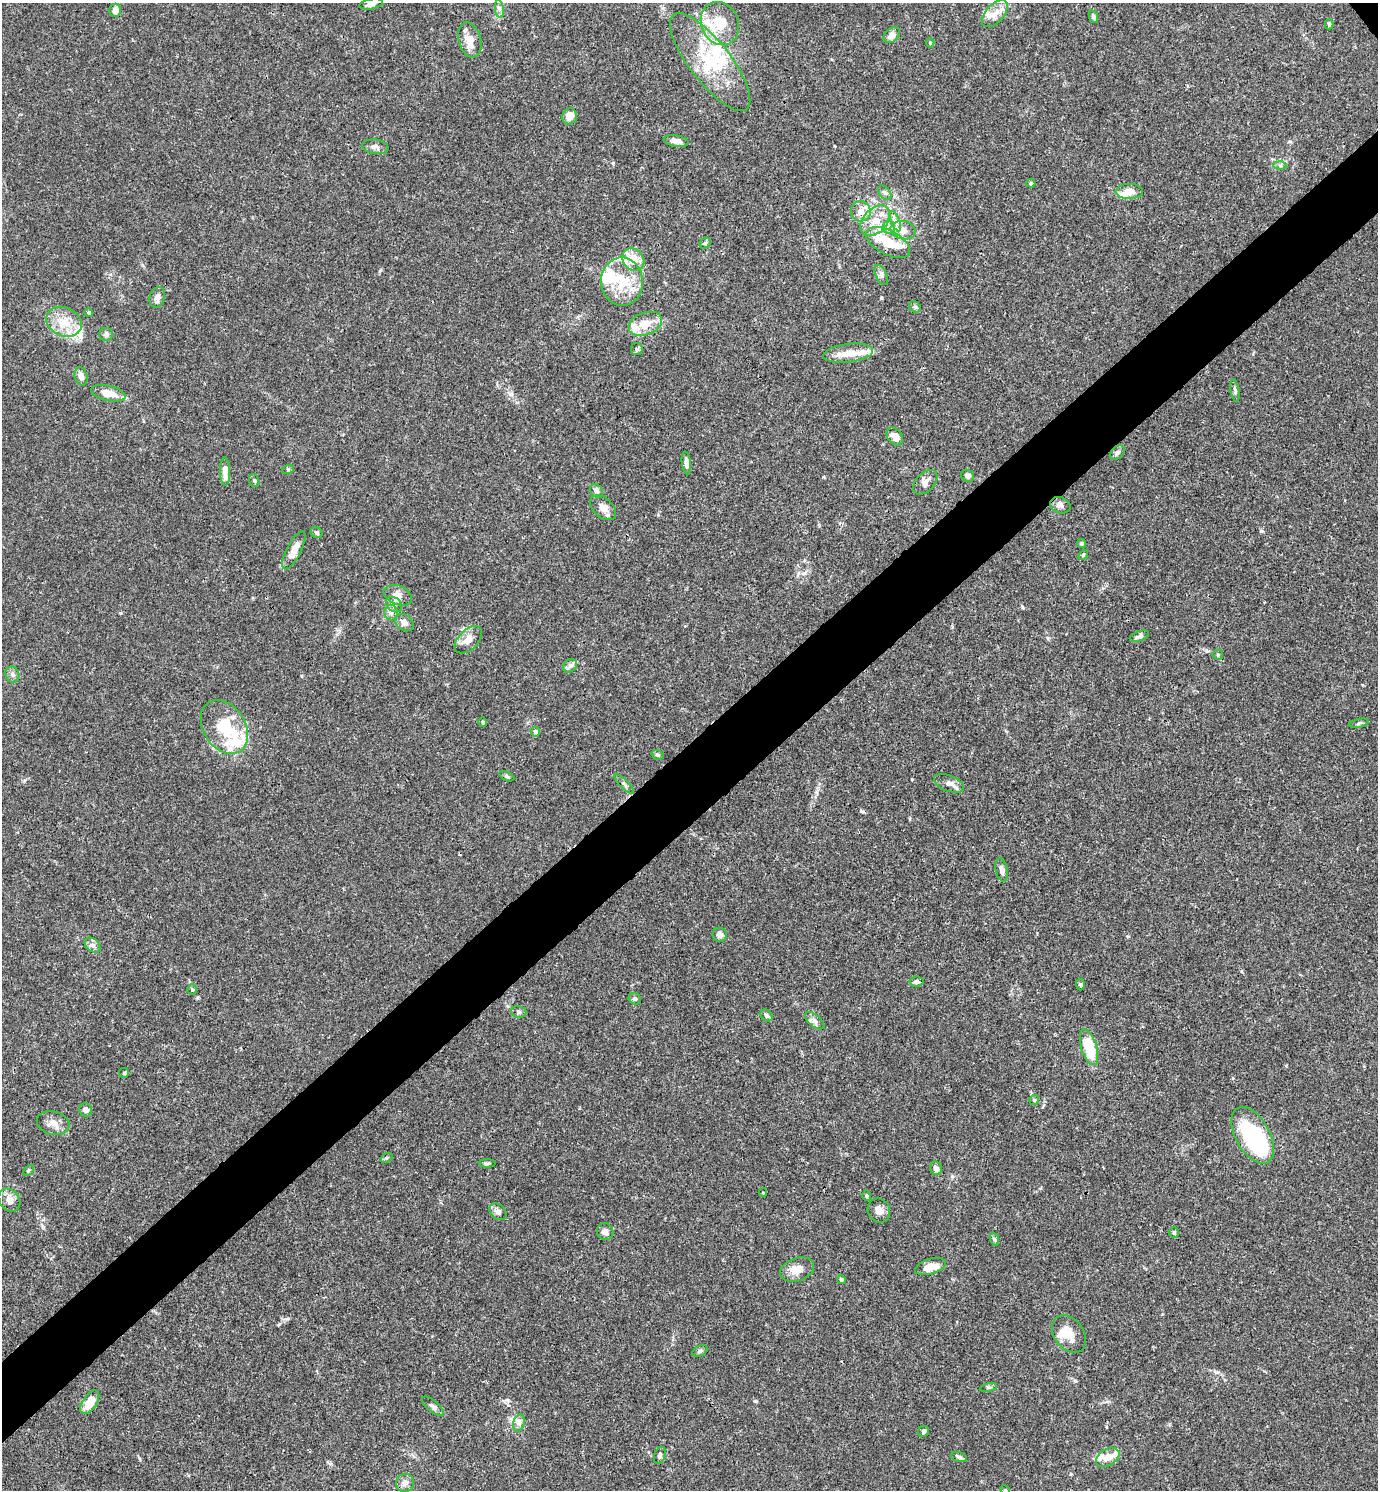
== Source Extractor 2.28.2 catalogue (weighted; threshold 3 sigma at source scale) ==
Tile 7 of 4 x 4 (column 3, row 2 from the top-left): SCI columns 3050-4425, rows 2980-4467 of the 5958 x 5961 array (HDU 1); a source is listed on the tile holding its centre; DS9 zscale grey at full resolution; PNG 1380 x 1492 px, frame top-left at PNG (2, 3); each listed source drawn as its Kron ellipse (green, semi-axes under 4 px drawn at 4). Shown black and unused: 6% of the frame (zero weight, under 3 of 4 exposures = <1% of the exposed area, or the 3 px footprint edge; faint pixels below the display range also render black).
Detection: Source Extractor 2.28.2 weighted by HDU 2 'WHT'; one run over the whole footprint, this tile lists its part. Background 0.016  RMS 0.0021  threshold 0.00952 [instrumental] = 3 sigma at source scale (4.5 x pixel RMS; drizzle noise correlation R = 1.50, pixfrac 1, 0.05/0.05 arcsec/px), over >= 5 px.
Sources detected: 136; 4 inside a brighter object's white glare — neither listed nor drawn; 18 inside a brighter listed object's ellipse — not listed separately; the other 114 listed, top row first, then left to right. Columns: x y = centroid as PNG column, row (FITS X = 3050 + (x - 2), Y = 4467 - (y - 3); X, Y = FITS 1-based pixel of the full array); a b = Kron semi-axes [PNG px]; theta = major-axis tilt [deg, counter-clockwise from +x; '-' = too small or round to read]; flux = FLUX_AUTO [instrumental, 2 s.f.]
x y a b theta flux
371 4 12 5 11 0.71
499 9 9 4 -82 0.59
115 10 6 5 - 0.97
995 14 16 9 47 2.1
1093 17 6 4 -66 0.62
720 23 22 18 -65 6.6
1329 24 5 4 - 0.29
892 35 9 6 41 1.3
470 40 18 11 -74 2.9
930 43 4 4 - 0.27
710 62 60 20 -52 13
570 116 8 7 - 1.8
676 141 13 5 -10 1.4
375 147 13 7 -9 0.93
1280 165 6 4 -1 0.38
1031 183 4 4 - 0.36
1129 191 14 7 0 2.1
885 193 8 5 -50 0.52
861 211 10 10 - 1.8
875 221 18 12 48 3.4
896 221 10 3 -69 0.61
889 227 6 6 - 0.69
903 230 12 9 -11 1.7
888 242 24 12 -27 5.9
705 243 6 5 - 0.33
633 260 12 10 -50 3.5
881 275 11 5 -65 0.67
622 282 24 21 -86 8.2
157 297 10 7 73 1.1
915 307 6 5 - 0.32
89 313 4 4 - 0.38
64 322 18 14 -25 3.9
645 324 17 11 20 3.2
106 334 6 6 - 0.6
637 349 6 6 - 0.39
848 353 25 9 7 3.3
81 376 9 6 -75 1.1
1235 390 11 4 -80 0.48
108 393 17 7 -13 3.2
895 436 10 7 -52 1.6
1117 453 8 6 42 0.63
686 463 11 4 -83 0.87
288 469 6 4 18 0.27
225 471 14 5 -88 2.1
968 476 7 5 -32 0.69
254 481 7 5 -70 0.37
925 482 14 9 46 1.3
597 491 7 6 - 0.68
1060 505 10 8 -17 0.96
603 508 15 9 -41 1.6
316 533 6 5 - 0.39
1082 543 4 4 - 0.32
294 550 21 7 63 2.3
1083 555 5 4 - 0.26
398 595 15 9 -23 1.5
394 605 9 6 -42 0.8
391 612 8 6 -89 0.73
404 623 10 7 -39 1
1139 636 10 5 21 0.61
468 640 16 10 46 2
1218 655 5 5 - 0.27
570 666 7 6 - 0.64
12 675 8 7 - 0.62
483 722 5 4 - 0.25
1359 723 10 3 11 0.32
224 727 29 21 -57 8.9
536 732 5 4 - 0.53
658 755 6 4 -17 0.41
507 776 8 4 -25 0.35
949 783 16 8 -21 1.3
624 784 13 4 -45 0.53
1002 870 12 6 -79 1
720 935 7 7 - 0.84
93 945 9 6 -41 0.79
916 982 7 5 7 0.67
1080 985 6 4 -87 0.33
192 989 5 5 - 0.32
635 999 6 5 - 0.43
519 1012 8 5 -14 0.46
766 1015 7 5 -44 0.43
815 1021 11 6 -40 0.83
1089 1047 19 7 -72 8.5
124 1073 5 5 - 0.28
1034 1100 5 5 - 0.26
86 1110 7 6 - 0.93
53 1123 16 11 -15 1.8
1253 1135 31 17 -61 21
387 1158 6 4 21 0.33
487 1163 8 4 0 0.37
936 1168 7 6 - 0.97
28 1170 6 4 45 0.25
763 1193 4 3 - 0.16
867 1196 5 4 - 0.27
9 1200 12 10 -52 1.5
879 1211 12 11 - 1.4
498 1212 10 7 -45 0.92
605 1231 8 8 - 1.1
1174 1232 5 4 - 0.27
994 1239 7 4 -71 0.32
931 1267 16 7 17 2.5
797 1270 17 11 19 2.7
841 1279 4 4 - 0.35
1069 1334 20 14 -53 3.1
700 1351 8 5 25 0.47
988 1387 8 3 13 0.32
90 1402 13 7 55 4.1
433 1406 13 5 -40 0.72
519 1423 9 5 75 0.71
923 1431 6 5 - 0.47
660 1455 9 5 72 0.49
959 1457 8 4 -17 0.42
1108 1457 13 8 30 1.9
405 1483 9 9 - 1
1005 1490 5 4 - 0.27
Isophote crosses this tile's border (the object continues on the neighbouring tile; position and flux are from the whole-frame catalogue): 2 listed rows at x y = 371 4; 1005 1490
Unlisted compact peaks at least as high as the median listed source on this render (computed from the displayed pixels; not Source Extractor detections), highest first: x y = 755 1401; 613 163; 862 811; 380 270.